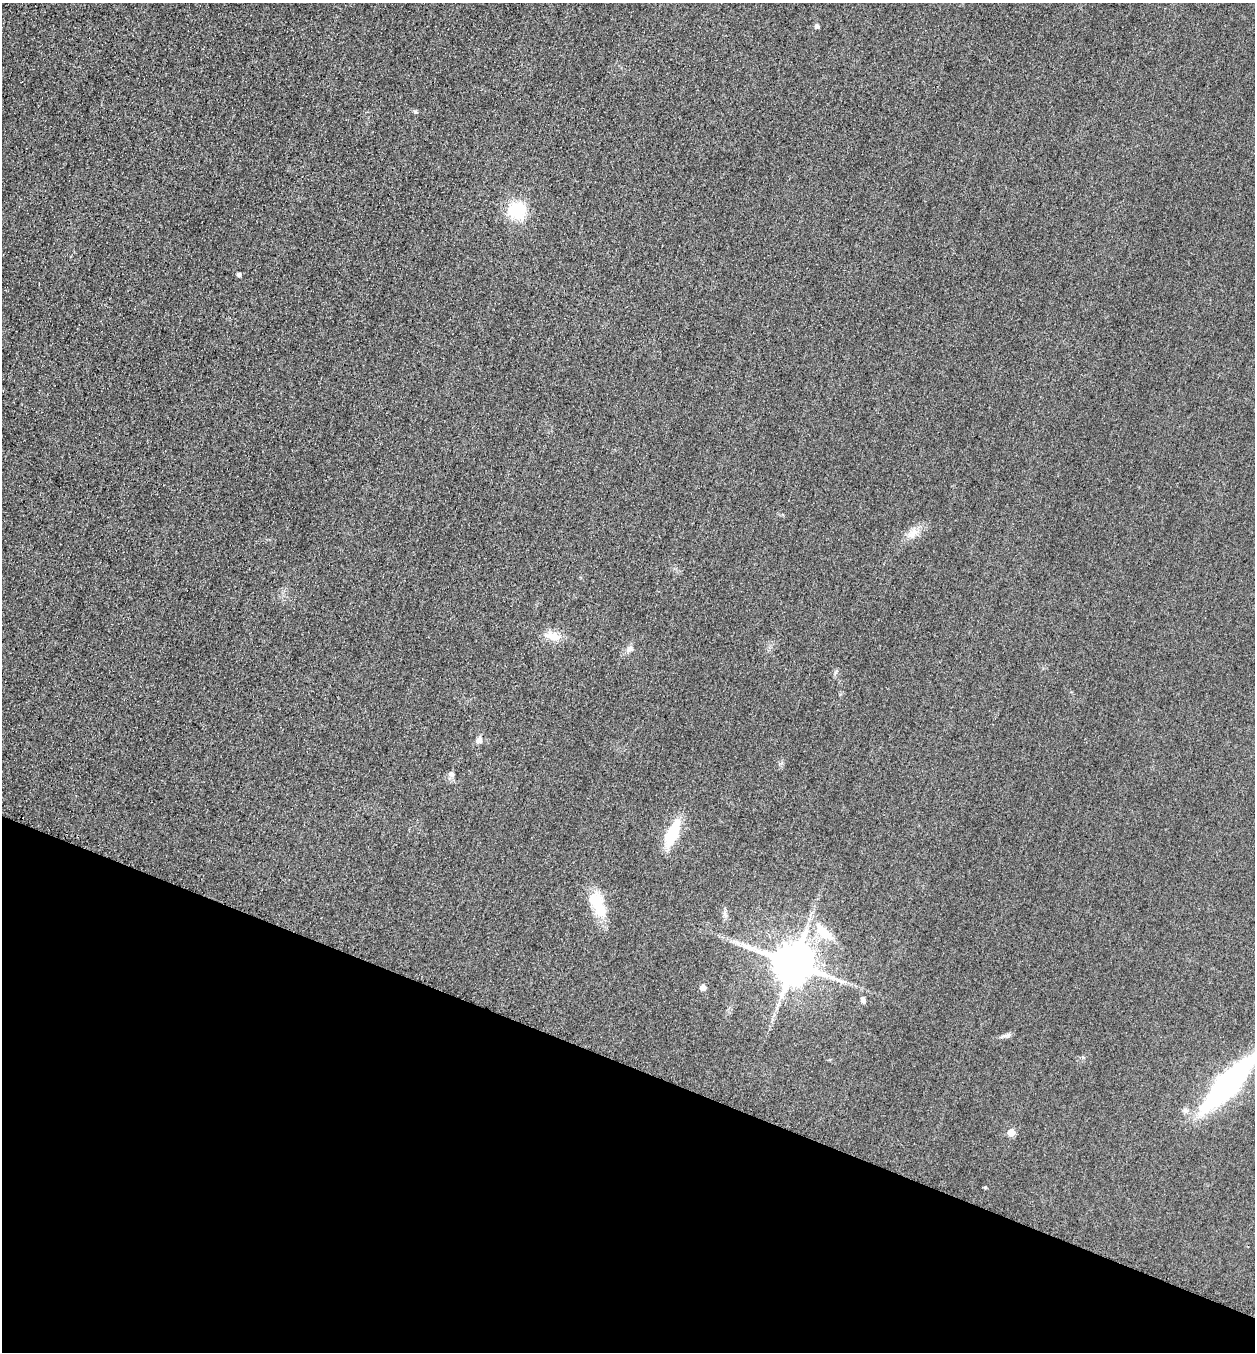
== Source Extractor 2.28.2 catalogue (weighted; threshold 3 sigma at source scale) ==
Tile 15 of 4 x 4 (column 3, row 4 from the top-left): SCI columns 2668-3920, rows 24-1373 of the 5463 x 5449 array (HDU 1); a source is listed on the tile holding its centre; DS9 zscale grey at full resolution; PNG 1257 x 1354 px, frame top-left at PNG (2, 3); no overlay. Shown black and unused: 21% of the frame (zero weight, under 3 of 4 exposures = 3% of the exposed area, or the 3 px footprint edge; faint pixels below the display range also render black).
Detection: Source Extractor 2.28.2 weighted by HDU 2 'WHT'; one run over the whole footprint, this tile lists its part. Background 0.0772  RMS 0.017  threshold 0.0761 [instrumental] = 3 sigma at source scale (4.5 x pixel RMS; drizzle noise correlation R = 1.50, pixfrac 1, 0.05/0.05 arcsec/px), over >= 5 px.
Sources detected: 18; all 18 listed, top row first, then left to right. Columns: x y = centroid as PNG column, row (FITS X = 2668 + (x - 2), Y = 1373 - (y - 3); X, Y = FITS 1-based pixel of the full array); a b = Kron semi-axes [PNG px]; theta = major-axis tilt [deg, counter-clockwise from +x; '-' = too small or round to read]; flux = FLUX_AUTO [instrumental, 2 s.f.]
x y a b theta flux
817 26 4 4 - 6.9
415 112 6 4 -45 2.4
517 210 18 16 -4 66
239 274 4 4 - 4.8
913 533 18 9 30 16
553 636 21 11 -16 21
630 648 10 8 59 6.7
479 740 8 8 - 6.6
451 774 7 6 - 5.7
672 834 23 10 67 80
597 904 38 16 -63 49
824 932 32 13 -43 44
793 963 11 11 - 6700
703 987 5 5 - 14
863 1000 9 5 -84 4.8
1006 1035 13 3 24 4.7
1227 1084 46 14 47 490
1011 1132 5 5 - 26
Isophote crosses this tile's border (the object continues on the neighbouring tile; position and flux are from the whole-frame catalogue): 1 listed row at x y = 1227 1084
Unlisted compact peaks at least as high as the median listed source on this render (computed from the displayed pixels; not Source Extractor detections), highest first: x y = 985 1187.